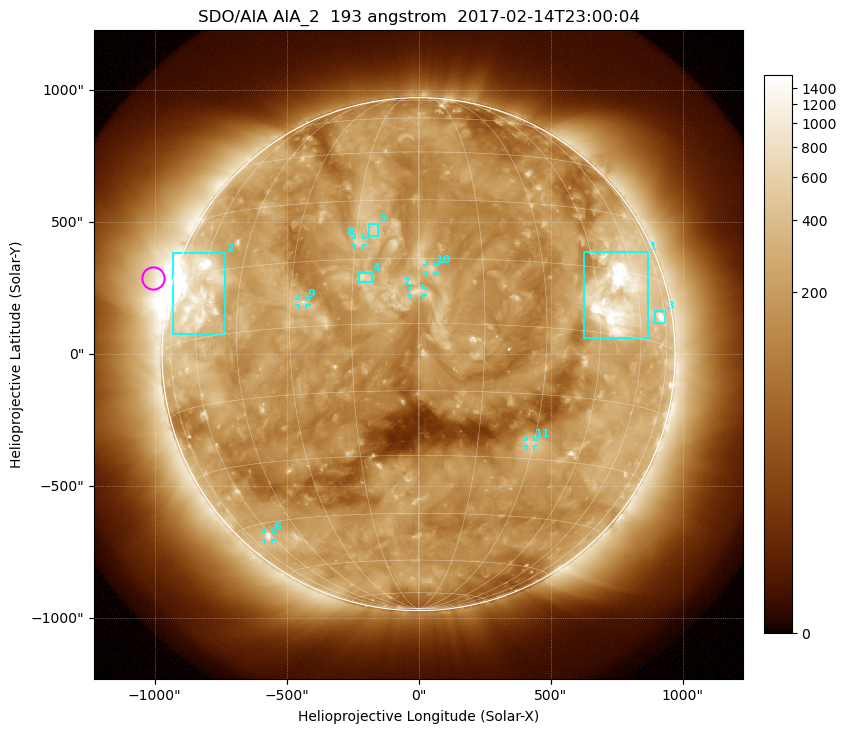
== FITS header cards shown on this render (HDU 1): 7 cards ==
TELESCOP= 'SDO/AIA'
INSTRUME= 'AIA_2'
WAVELNTH=                  193
WAVEUNIT= 'angstrom'
DATE-OBS= '2017-02-14T23:00:04.84'
CTYPE1  = 'HPLN-TAN'
CTYPE2  = 'HPLT-TAN'

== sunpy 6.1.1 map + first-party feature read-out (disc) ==
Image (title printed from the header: SDO/AIA AIA_2  193 angstrom  2017-02-14T23:00:04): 1024 x 1024 px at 2.4 arcsec/px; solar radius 972 arcsec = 405 px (full disc in frame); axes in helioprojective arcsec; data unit not stated in the header (colour bar unlabelled)
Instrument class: DISC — disc imager (sunpy class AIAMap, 193 A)
Bright regions (active regions / flare kernels): reference = the median radial profile (limb darkening/brightening removed); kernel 9 px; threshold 5 sigma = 354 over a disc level ~178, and >= 1.15x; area >= 12 px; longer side >= 10 px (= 24 arcsec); searched inside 0.97 R_sun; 11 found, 11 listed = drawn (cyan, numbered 1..; 6 of them under ~33 arcsec drawn as corner ticks so the feature stays visible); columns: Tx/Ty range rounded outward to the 5 arcsec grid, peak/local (2 s.f.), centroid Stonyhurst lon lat
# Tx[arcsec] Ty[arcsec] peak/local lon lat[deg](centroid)
1 625..870 60..390 16 +51 +9
2 -930..-730 75..385 10 -61 +11
3 895..935 115..165 6.8 +71 +6
4 -225..-175 270..310 5.2 -12 +11
5 -190..-150 445..495 3.7 -11 +22
6 -580..-555 -705..-675 4.7 -62 -49
7 -30..20 220..250 4.2 +0 +7
8 -240..-210 410..445 3.8 -14 +19
9 -450..-425 185..210 4.1 -27 +6
10 30..60 310..335 4.1 +3 +13
11 410..440 -350..-325 3.8 +29 -26
Off-limb structures (1.02-1.3 R_sun): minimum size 162 px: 3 found; the strongest spans PA ~50..110 deg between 1.02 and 1.3 R_sun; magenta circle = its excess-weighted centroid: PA ~75 deg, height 1.08 R_sun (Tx ~-1005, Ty ~285 arcsec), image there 3.5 x the reference